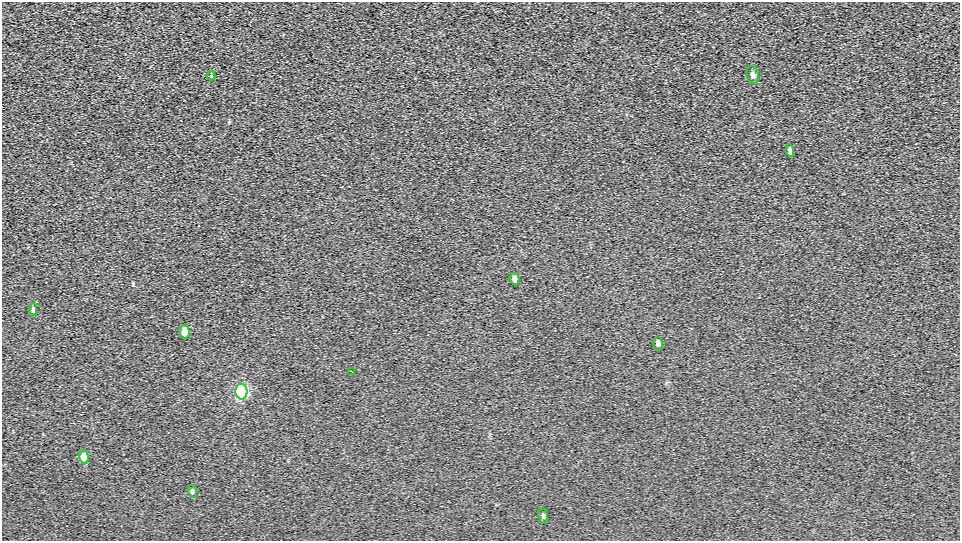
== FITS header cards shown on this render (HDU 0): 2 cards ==
NAXIS1  =                  958 / Axis length
NAXIS2  =                  539 / Axis length

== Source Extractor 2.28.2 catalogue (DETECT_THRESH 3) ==
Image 958 x 539 px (HDU 0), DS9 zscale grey, 1 PNG px = 1 image px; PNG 962 x 543 px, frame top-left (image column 1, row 539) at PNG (2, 2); each listed source drawn as its Kron ellipse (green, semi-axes under 4 px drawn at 4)
Background 263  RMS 16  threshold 48.3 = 3 sigma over >= 5 px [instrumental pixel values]
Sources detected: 12; all 12 listed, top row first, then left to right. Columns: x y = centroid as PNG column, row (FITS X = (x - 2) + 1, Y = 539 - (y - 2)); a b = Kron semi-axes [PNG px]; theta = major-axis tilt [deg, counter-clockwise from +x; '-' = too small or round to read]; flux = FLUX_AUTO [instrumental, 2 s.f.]
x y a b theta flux
753 75 9 6 -76 4800
211 76 4 4 - 1100
790 151 6 4 -83 4000
514 279 6 5 - 3600
33 309 6 3 89 2000
185 332 7 5 -88 16000
658 343 6 5 - 3300
352 372 4 2 - 740
241 391 8 6 -87 660000
84 457 6 4 -87 19000
192 491 6 5 - 1900
543 516 8 5 -83 2000